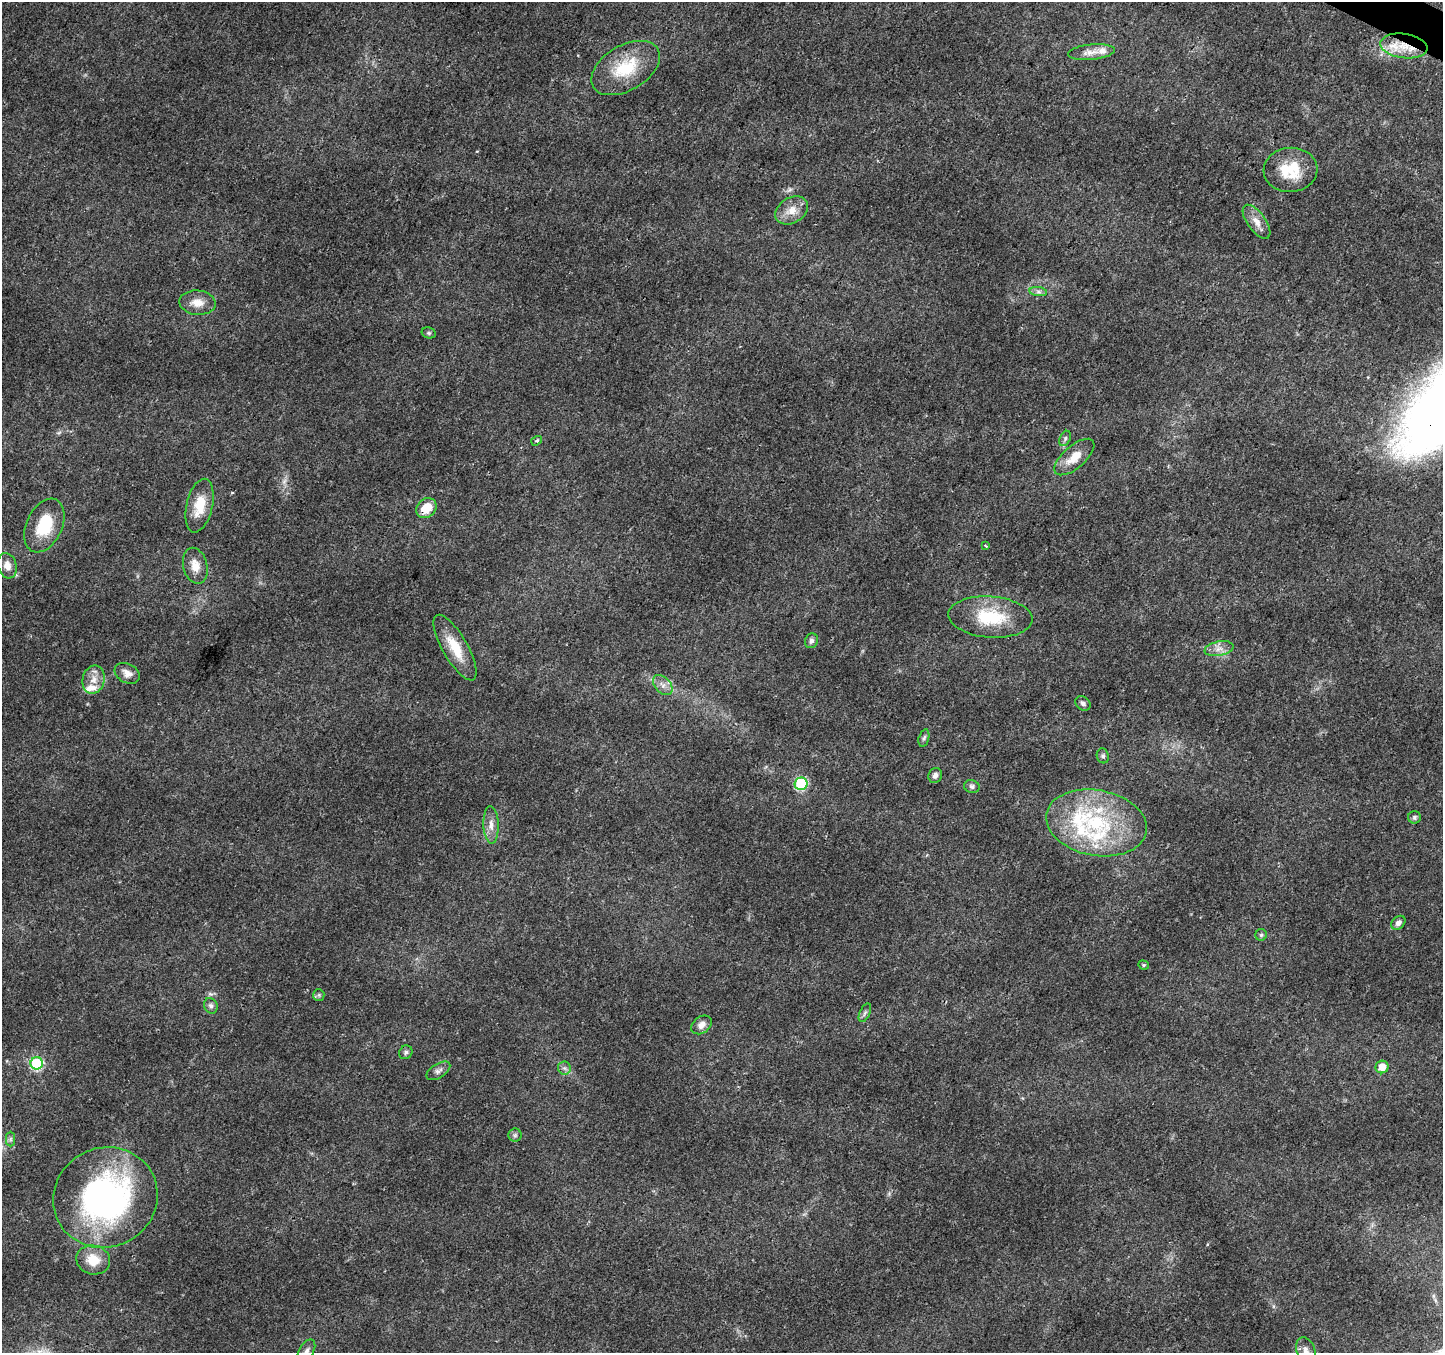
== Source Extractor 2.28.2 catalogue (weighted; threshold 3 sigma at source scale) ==
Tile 10 of 4 x 4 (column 2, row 3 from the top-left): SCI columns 1452-2892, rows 1619-2969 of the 5777 x 5873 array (HDU 1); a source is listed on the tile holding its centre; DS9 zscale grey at full resolution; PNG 1445 x 1355 px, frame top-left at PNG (2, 2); each listed source drawn as its Kron ellipse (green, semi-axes under 4 px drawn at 4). Shown black and unused: <1% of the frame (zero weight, under 3 of 4 exposures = <1% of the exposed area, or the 3 px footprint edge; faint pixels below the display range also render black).
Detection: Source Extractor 2.28.2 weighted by HDU 2 'WHT'; one run over the whole footprint, this tile lists its part. Background 0.0298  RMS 0.0024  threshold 0.0108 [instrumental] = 3 sigma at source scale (4.5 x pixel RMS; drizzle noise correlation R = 1.50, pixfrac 1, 0.0396/0.0396 arcsec/px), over >= 5 px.
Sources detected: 58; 1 too faint to see at this stretch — neither listed nor drawn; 5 inside a brighter listed object's ellipse — not listed separately; the other 52 listed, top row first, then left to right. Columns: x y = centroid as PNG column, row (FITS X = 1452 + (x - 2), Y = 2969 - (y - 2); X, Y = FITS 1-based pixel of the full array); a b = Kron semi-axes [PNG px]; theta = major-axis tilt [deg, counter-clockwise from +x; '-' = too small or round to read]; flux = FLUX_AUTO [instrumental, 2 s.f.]
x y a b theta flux
1404 46 24 12 -8 6.3
1091 52 24 7 5 2.4
626 68 37 22 31 11
1290 170 27 22 4 9.1
792 210 17 12 32 3.2
1257 222 20 9 -54 2.5
1038 292 9 4 -8 0.71
197 303 18 12 -5 3
429 333 7 5 -14 0.44
1065 438 8 5 64 0.56
537 441 6 4 35 0.51
1074 457 24 11 41 4.3
200 506 27 13 77 6
426 508 11 9 42 4.6
44 526 28 18 65 9.4
986 546 3 2 - 0.43
7 566 13 9 -74 2
195 566 18 12 -75 2.9
990 617 42 20 -4 12
811 641 7 6 - 0.78
455 648 37 12 -60 6.7
1219 649 14 7 10 1.8
127 673 13 9 -29 1.8
94 680 14 11 76 2.6
663 685 12 7 -47 1.5
1083 703 8 6 -37 0.78
924 738 9 5 74 0.55
1103 756 7 6 - 0.62
935 775 7 6 - 1
801 784 6 6 - 28
972 786 8 6 -17 0.71
1415 817 6 6 - 0.52
1096 823 51 33 -10 28
491 825 18 7 -87 2.1
1398 923 8 6 46 1
1261 935 6 5 - 0.42
1143 965 5 4 - 0.34
319 995 6 5 - 0.44
211 1006 8 6 -62 0.73
865 1013 10 5 65 0.63
702 1025 11 8 37 1.5
406 1052 7 6 - 0.58
37 1063 6 6 - 25
1382 1067 6 6 - 3.2
564 1068 6 6 - 0.69
438 1071 13 7 33 1
515 1135 6 6 - 0.55
10 1139 7 4 90 0.5
105 1197 53 49 27 71
93 1260 17 14 -14 4.6
1306 1350 14 9 -70 1.6
306 1351 13 7 59 1.1
Overlapping masked pixels (flux is a lower limit): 2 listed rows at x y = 1404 46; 426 508
Isophote crosses this tile's border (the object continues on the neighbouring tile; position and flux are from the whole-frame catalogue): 2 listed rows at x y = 1306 1350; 306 1351